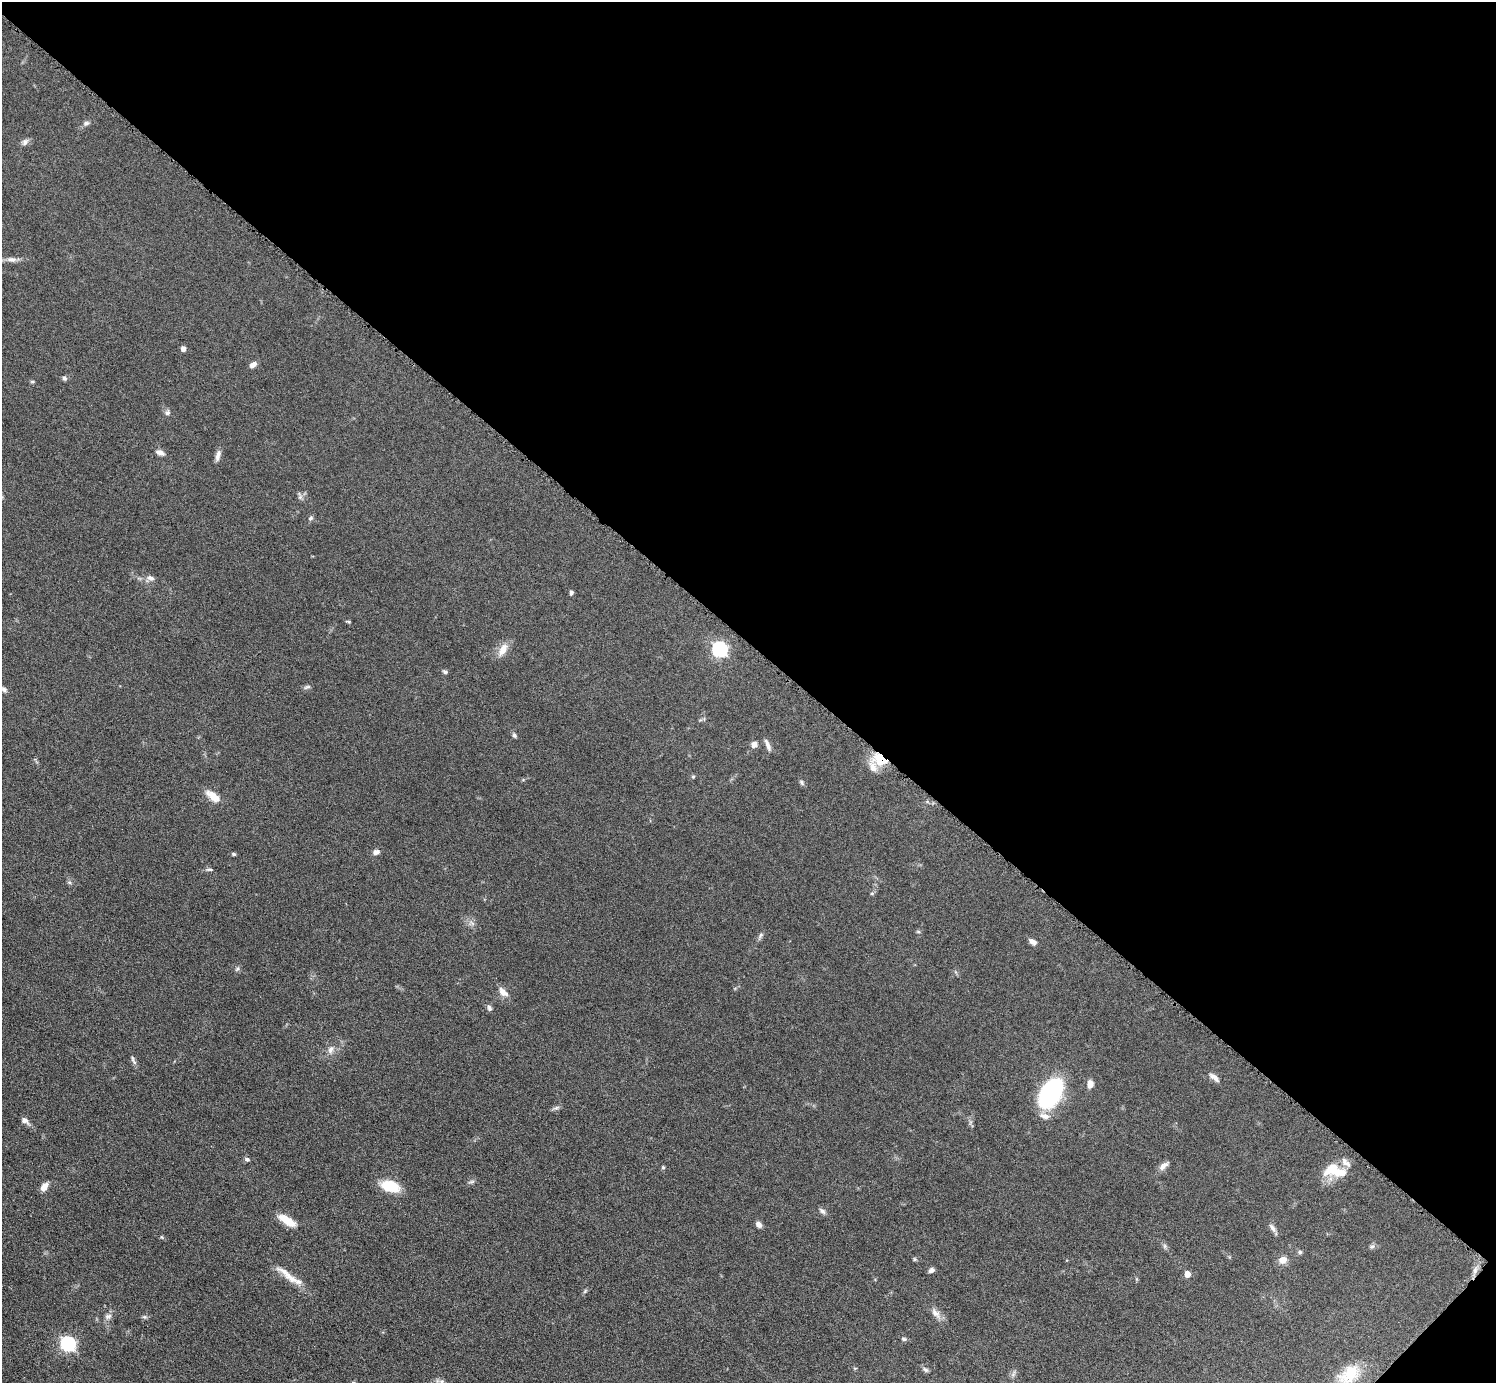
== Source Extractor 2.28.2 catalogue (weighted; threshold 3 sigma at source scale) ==
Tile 8 of 4 x 4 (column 4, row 2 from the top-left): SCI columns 4486-5979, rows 3064-4444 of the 5982 x 5984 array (HDU 1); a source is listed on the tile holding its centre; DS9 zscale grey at full resolution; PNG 1498 x 1385 px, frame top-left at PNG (2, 2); no overlay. Shown black and unused: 47% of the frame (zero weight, under 6 of 12 exposures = <1% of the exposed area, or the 3 px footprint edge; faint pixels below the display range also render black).
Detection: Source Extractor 2.28.2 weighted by HDU 2 'WHT'; one run over the whole footprint, this tile lists its part. Background 0.0392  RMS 0.0038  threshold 0.0157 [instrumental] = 3 sigma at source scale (4.09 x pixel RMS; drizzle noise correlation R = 1.36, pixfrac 0.8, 0.05/0.05 arcsec/px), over >= 5 px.
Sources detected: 78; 3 inside a brighter listed object's ellipse — not listed separately; the other 75 listed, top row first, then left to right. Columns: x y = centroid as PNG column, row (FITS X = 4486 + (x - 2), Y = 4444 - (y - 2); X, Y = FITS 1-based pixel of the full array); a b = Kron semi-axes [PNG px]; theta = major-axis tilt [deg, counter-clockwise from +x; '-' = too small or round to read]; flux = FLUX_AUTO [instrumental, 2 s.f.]
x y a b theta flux
86 123 8 6 18 1
25 142 10 7 53 1.2
11 259 14 6 -8 1.8
183 349 5 4 - 1.6
253 365 9 6 34 1.5
64 378 6 5 - 0.81
32 381 6 4 -1 0.43
167 413 7 6 - 0.89
160 452 10 6 -22 1.6
218 455 14 6 73 1.7
300 497 7 6 - 0.89
311 518 6 5 - 0.73
150 578 11 7 -20 1.4
571 592 5 4 - 0.83
349 622 6 4 -30 0.42
720 649 7 6 - 73
503 650 18 9 62 3.6
445 672 6 5 - 0.67
307 687 10 4 20 0.76
4 689 8 6 -30 0.87
514 735 6 5 - 0.73
754 744 7 7 - 1.6
767 744 16 5 -70 1.5
880 760 20 13 -23 8.8
693 777 5 4 - 0.43
802 782 9 4 -51 0.68
213 796 20 9 -38 4.2
376 852 8 6 13 1.5
234 854 5 4 - 0.6
209 869 10 4 0 0.6
69 882 6 4 -43 0.58
918 932 6 4 -1 0.43
761 935 8 5 73 0.76
1033 942 9 5 -26 1.6
237 969 6 5 - 0.66
503 992 13 7 -42 2.6
489 1008 8 5 -64 0.97
331 1049 11 7 58 1.8
133 1060 15 4 -64 0.96
1214 1077 14 6 -39 1.8
1090 1084 9 6 84 2.5
1050 1093 23 14 60 53
556 1108 9 4 13 0.79
1044 1116 16 7 -13 2.4
25 1120 8 6 -38 1.8
247 1159 6 5 - 0.69
1163 1166 15 7 42 1.9
663 1168 5 5 - 0.44
1332 1168 25 17 31 8.4
472 1182 8 4 9 0.68
390 1186 20 11 -13 9.8
44 1187 10 6 64 2.8
822 1211 10 5 -45 1
287 1220 22 8 -31 5.7
759 1224 7 6 - 1.6
1273 1228 13 6 -55 1.5
1165 1246 7 4 -90 0.64
1372 1246 7 5 40 0.76
1300 1252 5 5 - 0.62
915 1259 6 4 -1 0.5
1283 1260 8 7 - 3
932 1270 7 5 27 1.2
1475 1270 11 5 75 1.6
286 1273 32 9 -35 5.4
1187 1274 5 4 - 3.5
585 1291 7 4 46 0.52
935 1313 17 8 -46 2.4
108 1316 10 7 27 1.3
144 1317 6 4 17 0.55
904 1339 7 5 -10 0.62
68 1344 7 6 - 71
855 1368 5 3 - 0.32
925 1370 9 6 -39 0.85
1349 1375 33 18 42 10
442 1381 7 4 0 0.79
Overlapping masked pixels (flux is a lower limit): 1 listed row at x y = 880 760
Isophote crosses this tile's border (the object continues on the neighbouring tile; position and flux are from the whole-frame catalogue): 1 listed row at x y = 1349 1375